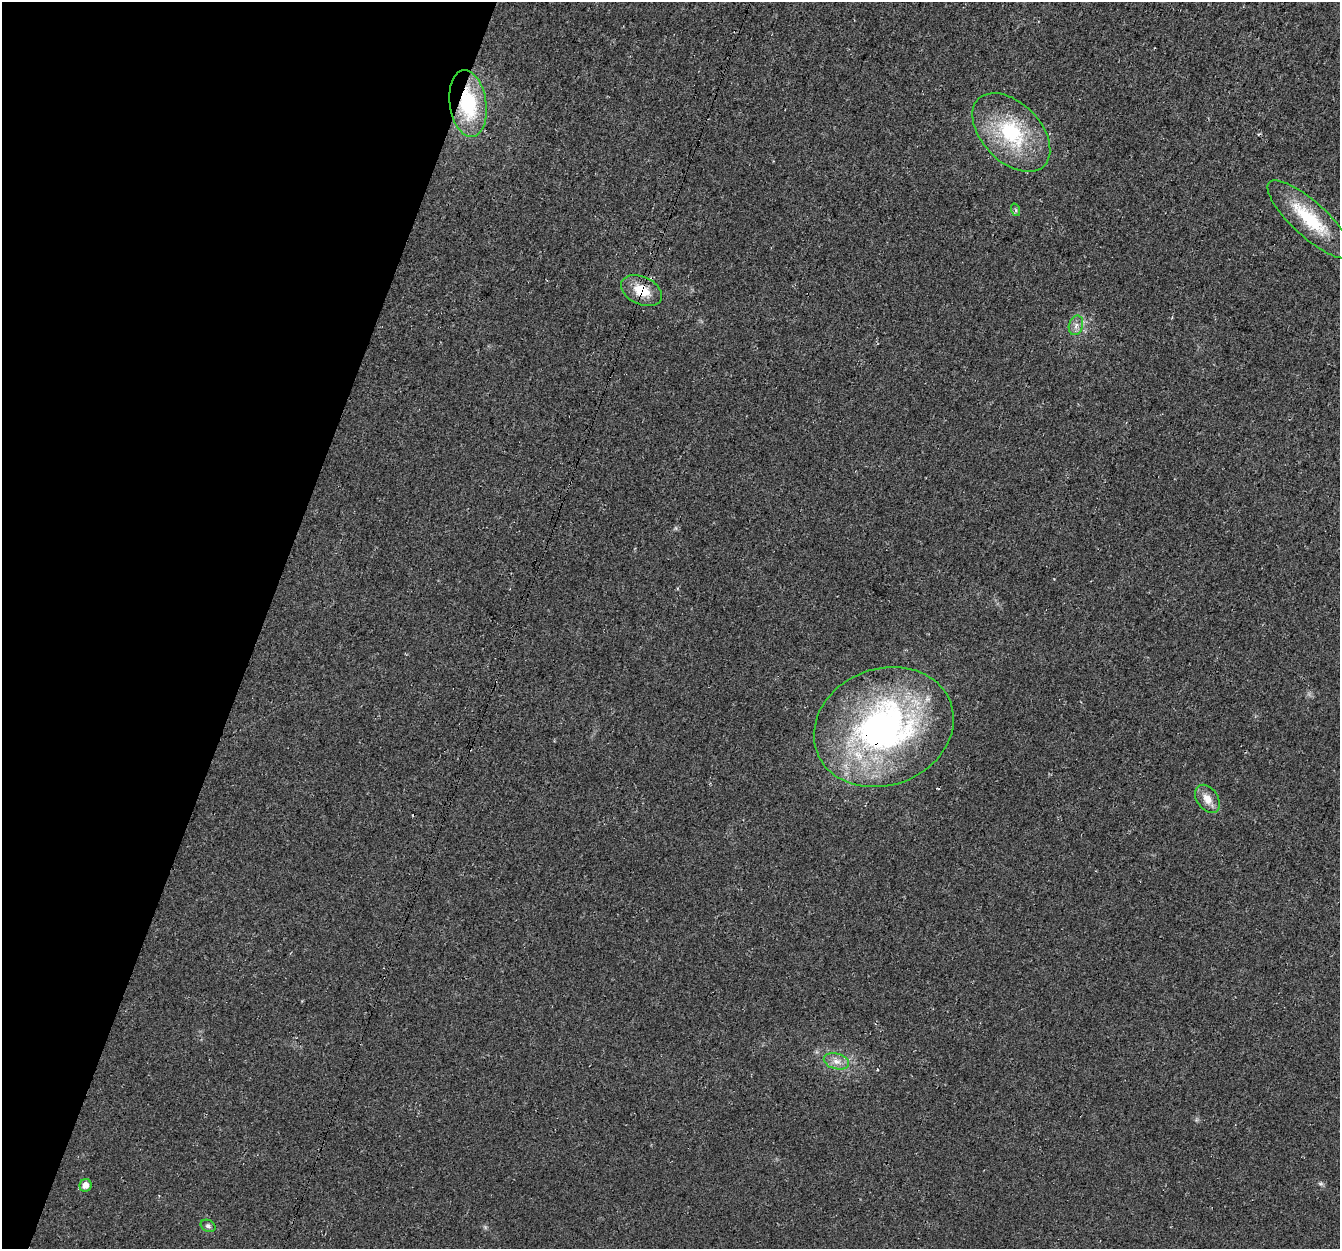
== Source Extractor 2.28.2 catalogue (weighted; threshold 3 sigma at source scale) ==
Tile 9 of 4 x 4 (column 1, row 3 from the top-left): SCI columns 22-1359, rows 1520-2766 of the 5404 x 5593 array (HDU 1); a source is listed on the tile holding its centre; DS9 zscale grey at full resolution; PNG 1342 x 1251 px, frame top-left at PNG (2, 2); each listed source drawn as its Kron ellipse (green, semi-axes under 4 px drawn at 4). Shown black and unused: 20% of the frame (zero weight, under 3 of 4 exposures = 5% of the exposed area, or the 3 px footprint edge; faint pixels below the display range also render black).
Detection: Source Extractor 2.28.2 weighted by HDU 2 'WHT'; one run over the whole footprint, this tile lists its part. Background 0.0231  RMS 0.0069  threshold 0.0312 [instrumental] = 3 sigma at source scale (4.5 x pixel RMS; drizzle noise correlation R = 1.50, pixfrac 1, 0.0396/0.0396 arcsec/px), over >= 5 px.
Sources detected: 11; all 11 listed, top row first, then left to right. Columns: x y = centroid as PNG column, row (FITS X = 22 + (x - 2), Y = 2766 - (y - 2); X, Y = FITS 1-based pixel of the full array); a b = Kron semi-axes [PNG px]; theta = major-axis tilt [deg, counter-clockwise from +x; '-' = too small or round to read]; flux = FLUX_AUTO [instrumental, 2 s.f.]
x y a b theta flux
468 104 34 18 -82 47
1011 132 47 29 -46 57
1016 210 6 4 -71 1
1309 219 54 17 -43 38
642 291 22 14 -25 16
1076 325 10 7 72 3.4
884 727 71 58 21 230
1207 799 16 10 -54 7.5
836 1061 13 8 -16 5.2
85 1185 6 6 - 4.5
208 1226 8 5 -26 1.8
Overlapping masked pixels (flux is a lower limit): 3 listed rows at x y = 468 104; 642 291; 884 727
Unlisted compact peaks at least as high as the median listed source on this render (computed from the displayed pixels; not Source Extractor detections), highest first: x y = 1320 1184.